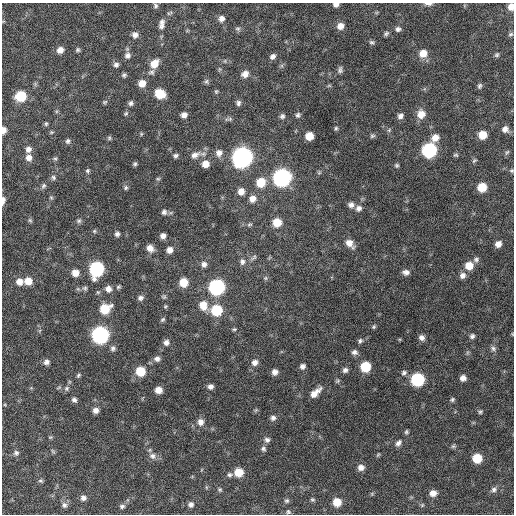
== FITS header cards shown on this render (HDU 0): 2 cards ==
NAXIS1  =                  512 / Axis length
NAXIS2  =                  512 / Axis length

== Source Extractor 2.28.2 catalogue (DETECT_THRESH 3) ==
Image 512 x 512 px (HDU 0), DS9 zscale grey, 1 PNG px = 1 image px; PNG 516 x 516 px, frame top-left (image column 1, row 512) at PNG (2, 3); no overlay
Background 539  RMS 16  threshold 47.7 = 3 sigma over >= 5 px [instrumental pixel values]
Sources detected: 183; all 183 listed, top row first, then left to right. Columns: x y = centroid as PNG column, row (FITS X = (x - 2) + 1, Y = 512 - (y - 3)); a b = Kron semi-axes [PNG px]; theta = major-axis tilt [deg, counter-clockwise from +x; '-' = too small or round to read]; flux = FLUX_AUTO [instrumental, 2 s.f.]
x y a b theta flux
336 4 5 4 - 3900
428 4 10 3 -2 3400
155 6 6 5 - 2200
511 7 7 6 - 8100
169 13 10 4 26 1900
221 19 7 6 - 4900
162 22 10 7 42 3900
161 26 8 7 - 3400
340 26 7 7 - 7400
238 29 8 5 -17 2100
398 29 6 6 - 2900
386 34 6 4 40 2200
511 34 7 5 16 2000
135 35 7 7 - 4800
372 42 7 5 -2 1900
60 50 6 6 - 7100
78 50 5 5 - 1900
423 53 8 8 - 11000
127 55 8 8 - 4400
497 55 6 6 - 2000
273 56 7 5 43 3800
154 64 10 8 50 14000
116 65 6 6 - 3200
340 70 9 6 83 2800
151 72 9 6 17 2800
245 74 8 7 - 6500
124 75 6 5 - 2000
206 81 6 6 - 2100
142 83 7 7 - 9800
479 86 7 5 69 2100
216 91 6 4 69 1400
160 94 8 7 - 26000
21 96 8 7 - 41000
105 102 6 5 - 1600
131 103 6 5 - 2700
238 103 7 6 - 2700
126 114 6 4 49 1600
421 114 9 9 - 11000
184 115 6 5 - 5300
298 115 7 6 - 2600
282 116 6 6 - 2600
400 116 7 6 - 3900
230 119 8 5 -13 2200
46 124 6 5 - 1600
336 128 5 4 - 1700
505 129 8 7 - 5500
3 130 6 4 86 6700
389 130 7 4 46 1400
51 132 6 4 7 1300
141 134 6 3 72 1200
483 135 7 6 - 16000
309 136 6 6 - 14000
372 136 6 5 - 2000
109 138 6 5 - 1600
435 138 9 7 54 9500
68 141 7 6 - 2600
28 149 7 7 - 5000
429 150 8 8 - 160000
507 152 8 4 53 1700
219 153 9 8 - 6000
195 155 13 8 24 7200
456 155 6 4 -1 1600
175 156 6 5 - 2400
242 157 9 9 - 590000
29 158 7 7 - 6500
55 158 6 4 -1 1500
474 160 7 5 48 1800
135 164 5 5 - 1900
205 164 7 7 - 9600
397 165 5 5 - 1700
87 171 6 6 - 1900
512 171 5 5 - 1500
319 173 6 4 1 1500
53 177 7 6 - 2400
282 178 9 8 - 330000
158 179 5 5 - 1500
261 182 9 8 - 23000
43 186 7 6 - 2500
482 187 7 7 - 21000
126 188 6 5 - 2000
241 191 7 7 - 7700
51 197 5 5 - 1400
252 199 8 8 - 7400
3 200 11 5 83 3700
351 205 8 7 - 4500
359 208 8 7 - 4700
164 212 6 6 - 3000
30 220 6 5 - 1500
79 221 7 6 - 2300
277 222 7 7 - 20000
249 224 7 5 17 1800
94 231 5 5 - 1300
117 234 6 6 - 3000
163 236 5 5 - 4900
350 243 10 7 -47 9000
498 244 6 5 - 6500
150 248 8 7 - 7400
170 250 7 6 - 6300
254 257 10 5 42 2500
476 259 7 6 - 2700
242 262 9 7 -86 4100
204 264 8 7 - 4200
469 266 8 8 - 14000
97 269 9 8 - 160000
406 272 8 6 -8 4400
75 273 7 7 - 10000
462 276 8 7 - 4800
265 278 6 5 - 1700
28 281 7 7 - 12000
19 282 8 8 - 8200
184 282 7 7 - 20000
118 287 6 5 - 1700
217 287 8 8 - 210000
85 288 6 6 - 2200
108 289 8 7 - 5800
164 297 6 5 - 1700
140 298 7 6 - 3300
203 305 11 9 -72 14000
165 306 6 4 45 1400
105 309 9 7 30 28000
216 310 8 8 - 49000
163 319 6 5 - 1800
374 327 6 4 46 1600
234 329 5 4 - 1400
100 335 8 8 - 280000
472 336 6 6 - 2700
422 337 7 6 - 4500
360 341 7 6 - 2300
166 342 7 7 - 4400
113 348 7 7 - 2900
493 348 8 7 - 3000
354 352 7 6 - 3600
157 359 8 7 - 4100
46 362 6 6 - 4100
255 362 8 8 - 5300
302 366 6 6 - 3700
365 367 7 7 - 34000
345 370 7 6 - 3200
141 371 7 7 - 27000
275 372 6 6 - 5000
404 373 7 6 - 2600
78 375 7 4 43 1700
463 378 5 5 - 5300
418 380 8 8 - 100000
338 381 6 5 - 1500
210 386 6 5 - 3900
67 388 8 6 49 2700
158 390 6 5 - 9300
315 393 13 6 42 10000
74 400 6 5 - 3100
452 400 6 4 42 1900
96 410 6 6 - 5500
480 412 5 5 - 1600
273 418 7 6 - 3400
200 422 8 8 - 6500
406 432 6 5 - 1800
50 437 5 4 - 1300
267 440 7 6 - 3500
398 443 9 6 52 3800
453 446 6 5 - 1700
263 449 7 6 - 2600
53 451 7 4 -58 1500
16 453 7 7 - 3100
378 455 6 4 67 1300
152 456 10 9 - 5300
477 458 7 7 - 26000
361 467 7 6 - 6000
239 472 7 7 - 18000
230 475 7 6 - 2500
41 481 7 5 -17 1800
220 489 5 5 - 1600
494 490 7 6 - 3000
433 493 7 6 - 7400
372 494 6 4 -73 1200
83 498 7 7 - 4300
312 500 6 5 - 1700
287 501 6 6 - 2100
337 502 7 7 - 17000
191 504 6 6 - 3600
64 505 8 8 - 4100
422 505 5 4 - 1200
122 506 7 6 - 2900
288 512 7 5 -45 1900
At the frame edge (FLAGS 8, measured only in part): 6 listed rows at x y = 336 4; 428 4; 511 7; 3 130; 512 171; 3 200